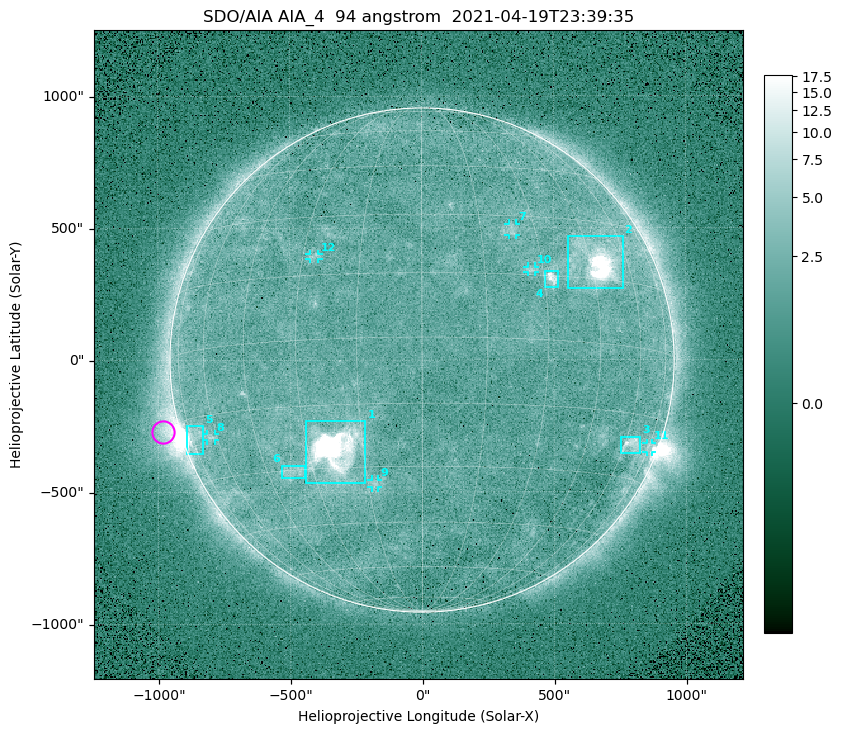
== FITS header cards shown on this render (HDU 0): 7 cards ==
TELESCOP= 'SDO/AIA '
INSTRUME= 'AIA_4   '
WAVELNTH=                   94
WAVEUNIT= 'angstrom'
DATE-OBS= '2021-04-19T23:39:35.14'
CTYPE1  = 'HPLN-TAN'
CTYPE2  = 'HPLT-TAN'

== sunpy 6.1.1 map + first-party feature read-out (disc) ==
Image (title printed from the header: SDO/AIA AIA_4  94 angstrom  2021-04-19T23:39:35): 512 x 512 px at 4.8 arcsec/px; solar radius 955 arcsec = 199 px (full disc in frame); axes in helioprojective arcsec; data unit not stated in the header (colour bar unlabelled)
Orientation: roll -0.138 deg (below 1 deg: not rotated)
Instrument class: DISC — disc imager (sunpy class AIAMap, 94 A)
Bright regions (active regions / flare kernels): reference = the median radial profile (limb darkening/brightening removed); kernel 5 px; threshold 5 sigma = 2.59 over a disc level ~1.78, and >= 1.15x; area >= 9 px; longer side >= 5 px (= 24 arcsec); searched inside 0.97 R_sun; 12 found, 12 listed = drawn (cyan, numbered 1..; 6 of them under ~33 arcsec drawn as corner ticks so the feature stays visible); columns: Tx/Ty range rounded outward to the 10 arcsec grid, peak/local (2 s.f.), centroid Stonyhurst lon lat
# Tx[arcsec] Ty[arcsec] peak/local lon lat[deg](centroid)
1 -440..-210 -470..-230 1338 -23 -26
2 550..760 270..470 64 +47 +19
3 750..830 -360..-290 4.7 +64 -22
4 460..520 270..340 7.1 +32 +14
5 -900..-830 -360..-250 6.2 -72 -19
6 -540..-440 -450..-400 2.8 -36 -30
7 330..360 470..520 3 +23 +26
8 -820..-780 -300..-280 3.1 -63 -20
9 -190..-170 -480..-450 3.1 -13 -34
10 400..430 330..360 2.9 +27 +16
11 850..870 -350..-310 2.9 +75 -22
12 -430..-390 380..410 2.7 -27 +20
Off-limb structures (1.02-1.3 R_sun): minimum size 50 px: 7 found; the strongest spans PA ~90..115 deg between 1.02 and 1.22 R_sun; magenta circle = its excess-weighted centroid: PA ~105 deg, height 1.07 R_sun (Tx ~-980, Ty ~-270 arcsec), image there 5.1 x the reference